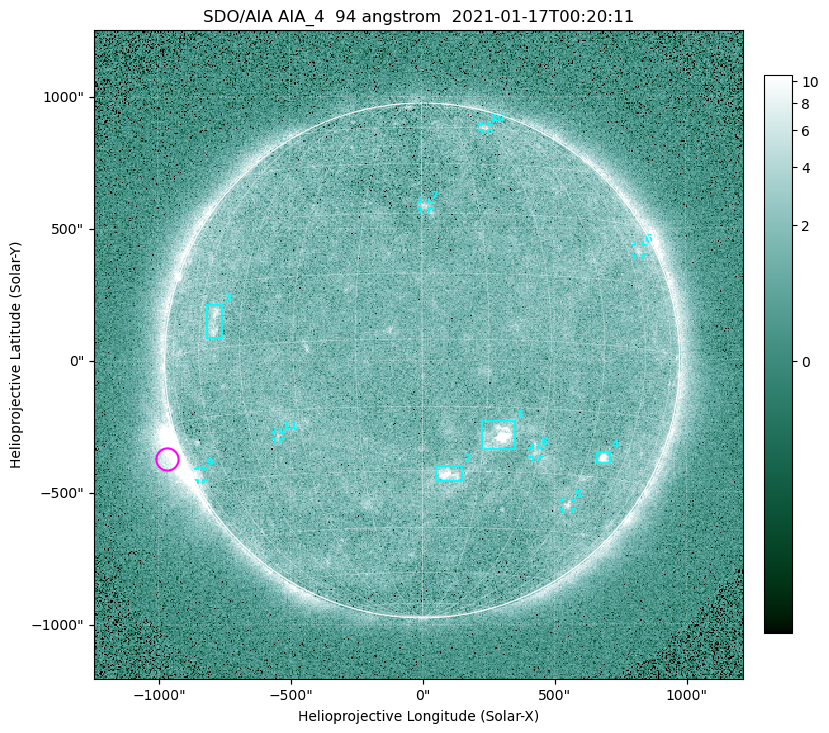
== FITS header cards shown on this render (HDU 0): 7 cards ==
TELESCOP= 'SDO/AIA '
INSTRUME= 'AIA_4   '
WAVELNTH=                   94
WAVEUNIT= 'angstrom'
DATE-OBS= '2021-01-17T00:20:11.12'
CTYPE1  = 'HPLN-TAN'
CTYPE2  = 'HPLT-TAN'

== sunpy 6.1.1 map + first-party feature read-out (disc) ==
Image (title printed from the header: SDO/AIA AIA_4  94 angstrom  2021-01-17T00:20:11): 512 x 512 px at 4.8 arcsec/px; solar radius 976 arcsec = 203 px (full disc in frame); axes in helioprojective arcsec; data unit not stated in the header (colour bar unlabelled)
Orientation: roll -0.138 deg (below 1 deg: not rotated)
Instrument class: DISC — disc imager (sunpy class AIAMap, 94 A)
Bright regions (active regions / flare kernels): reference = the median radial profile (limb darkening/brightening removed); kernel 5 px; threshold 5 sigma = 1.95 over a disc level ~1.63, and >= 1.15x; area >= 9 px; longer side >= 5 px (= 24 arcsec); searched inside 0.97 R_sun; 11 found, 11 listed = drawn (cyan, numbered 1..; 7 of them under ~33 arcsec drawn as corner ticks so the feature stays visible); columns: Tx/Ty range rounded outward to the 10 arcsec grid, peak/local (2 s.f.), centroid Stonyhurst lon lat
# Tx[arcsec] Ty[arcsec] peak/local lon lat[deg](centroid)
1 220..350 -340..-230 11 +19 -22
2 50..150 -460..-400 6 +7 -31
3 -820..-750 90..220 4.5 -54 +6
4 660..710 -390..-340 8.2 +51 -25
5 530..570 -570..-530 3.8 +45 -38
6 810..840 390..440 2.8 +66 +23
7 -10..30 570..600 2.9 +1 +32
8 420..440 -370..-330 2.6 +29 -25
9 -850..-830 -450..-410 2.8 -75 -27
10 230..260 870..890 2.4 +30 +60
11 -560..-530 -300..-270 2.4 -37 -21
Off-limb structures (1.02-1.3 R_sun): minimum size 50 px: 4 found; the strongest spans PA ~95..130 deg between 1.02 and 1.21 R_sun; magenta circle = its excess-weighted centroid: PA ~110 deg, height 1.06 R_sun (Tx ~-970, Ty ~-370 arcsec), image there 5.3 x the reference